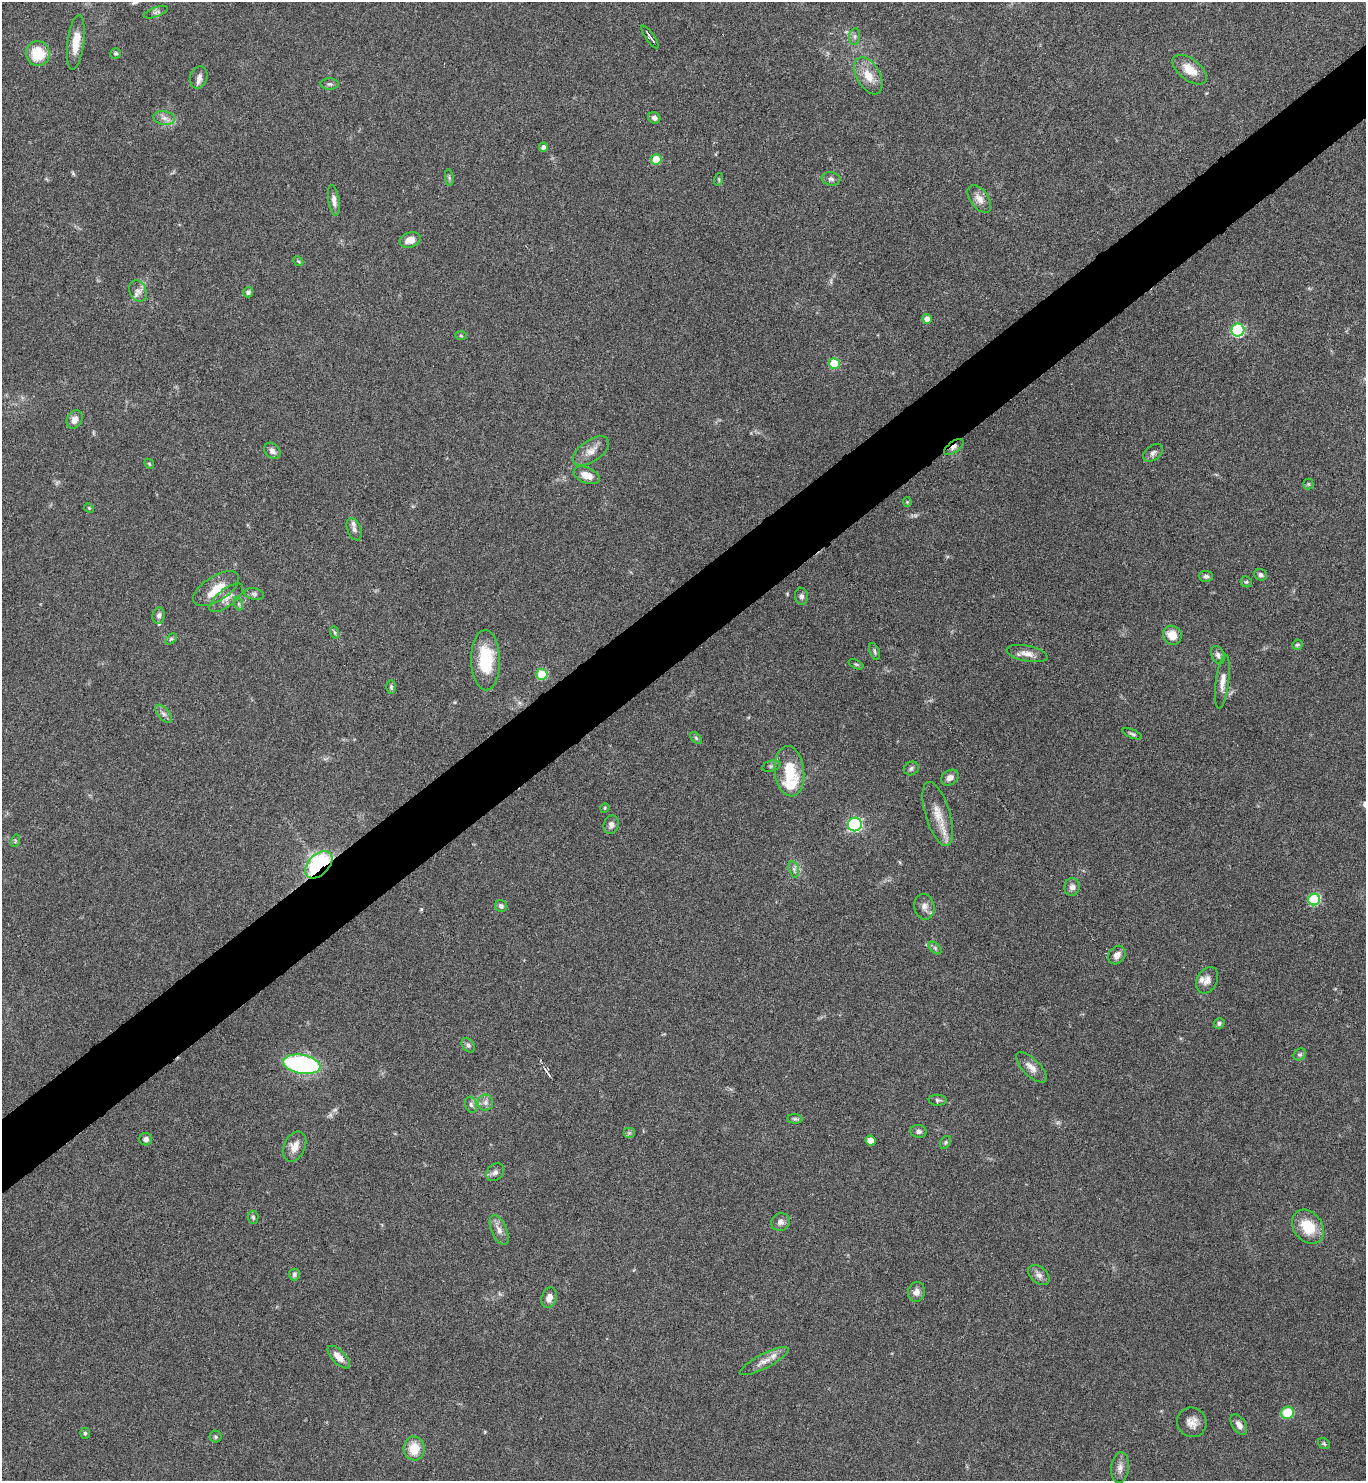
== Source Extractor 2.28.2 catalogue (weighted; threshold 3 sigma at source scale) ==
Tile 10 of 4 x 4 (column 2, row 3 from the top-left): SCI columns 1525-2888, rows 1484-2962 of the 5914 x 5919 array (HDU 1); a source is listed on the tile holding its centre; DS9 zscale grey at full resolution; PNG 1368 x 1483 px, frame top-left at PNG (2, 2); each listed source drawn as its Kron ellipse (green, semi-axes under 4 px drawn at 4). Shown black and unused: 5% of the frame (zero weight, under 3 of 6 exposures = <1% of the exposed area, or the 3 px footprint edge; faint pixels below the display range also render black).
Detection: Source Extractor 2.28.2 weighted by HDU 2 'WHT'; one run over the whole footprint, this tile lists its part. Background 0.0645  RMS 0.0039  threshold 0.0161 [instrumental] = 3 sigma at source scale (4.09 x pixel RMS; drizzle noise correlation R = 1.36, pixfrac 0.8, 0.05/0.05 arcsec/px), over >= 5 px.
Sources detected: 121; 2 too faint to see at this stretch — neither listed nor drawn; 5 inside a brighter listed object's ellipse — not listed separately; the other 114 listed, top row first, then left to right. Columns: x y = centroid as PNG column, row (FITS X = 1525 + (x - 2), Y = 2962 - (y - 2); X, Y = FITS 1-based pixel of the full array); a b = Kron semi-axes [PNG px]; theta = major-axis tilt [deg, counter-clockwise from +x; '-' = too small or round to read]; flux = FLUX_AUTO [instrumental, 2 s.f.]
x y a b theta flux
156 12 12 4 20 1
855 36 8 5 84 0.98
650 37 13 4 -55 1.2
76 42 27 8 83 6
116 53 5 5 - 0.6
38 54 12 12 - 11
1190 70 20 10 -37 6.1
868 76 20 11 -60 6.2
199 77 11 8 70 1.9
330 84 9 5 -1 0.89
164 118 11 7 -10 2
654 118 6 5 - 1.2
543 147 4 4 - 1.4
656 160 5 5 - 9.4
449 178 8 3 -85 0.65
719 179 6 4 73 0.45
831 179 9 6 -7 1.2
979 199 16 9 -54 3
334 201 15 5 -81 2
410 240 11 7 20 3.5
298 261 5 4 - 0.49
138 291 11 8 -65 1.9
248 292 5 5 - 1
927 319 5 5 - 2.1
1238 330 6 6 - 45
461 335 6 4 -2 0.43
834 364 5 5 - 13
75 420 9 7 60 2.2
954 447 11 5 35 1.6
272 451 9 7 -43 1.5
591 451 21 10 34 3.8
1153 453 11 7 37 1.4
149 464 5 4 - 0.44
587 475 13 7 -23 3.9
1308 484 5 5 - 0.5
907 502 4 4 - 0.38
89 508 5 4 - 0.41
354 529 12 6 -69 1.6
1260 575 6 5 - 1
1206 576 7 5 -3 1.1
1246 582 6 5 - 0.53
216 589 26 12 33 7.8
254 594 10 5 -11 0.93
801 596 8 6 -86 1.1
226 598 20 8 39 3.1
239 604 7 4 -71 0.64
159 615 8 6 82 1.3
334 632 6 4 -70 0.58
1172 635 10 9 - 5.3
171 639 6 4 44 0.52
1297 645 5 5 - 0.6
875 651 9 4 -68 0.77
1027 654 21 8 -11 3.2
1218 655 9 6 -68 1.3
486 660 30 14 -89 16
856 664 8 4 -23 0.59
542 674 5 5 - 16
1222 682 27 6 83 3
391 687 7 4 89 0.65
163 714 11 5 -49 1.3
1132 734 10 4 -22 0.8
696 738 7 4 -46 0.56
771 766 9 5 16 0.89
911 768 8 6 33 0.98
789 771 25 14 -83 14
950 778 9 7 33 2
605 808 5 4 - 0.42
938 814 33 12 -73 7
855 824 7 6 - 59
611 825 9 7 69 1.6
15 841 6 4 73 0.54
319 865 16 10 45 73
794 869 8 5 -75 1.1
1072 887 9 7 81 1.7
1314 899 6 5 - 28
501 906 6 6 - 1
924 907 13 10 -80 2.1
935 948 7 4 -45 0.78
1117 955 10 8 53 2.2
1207 980 14 10 61 2.4
1219 1023 5 5 - 1.1
468 1045 8 6 -53 1.1
1300 1055 7 5 34 0.73
302 1064 19 9 -10 64
1031 1067 20 8 -44 3.2
938 1100 9 5 -2 0.82
485 1102 8 8 - 1.5
471 1105 8 6 -71 1.1
795 1119 8 4 -3 0.67
918 1131 8 6 -5 1.2
629 1133 6 5 - 0.69
146 1139 6 6 - 1.4
870 1140 5 5 - 3.9
945 1142 7 5 57 0.59
295 1146 16 10 64 3.5
495 1172 10 7 42 1.5
253 1217 6 5 - 0.7
781 1222 9 9 - 1.8
1308 1227 18 14 -52 10
499 1230 16 7 -66 2.4
294 1274 6 5 - 0.85
1039 1275 12 8 -40 1.9
916 1292 10 8 79 2
549 1298 10 7 70 2.6
339 1357 14 6 -46 3.6
764 1361 27 7 27 3.4
1287 1413 6 6 - 9.8
1192 1422 15 14 - 3.5
1239 1424 11 6 -56 2.1
85 1433 5 4 - 0.56
216 1437 6 6 - 0.68
1324 1443 6 5 - 0.58
414 1449 12 10 -83 7.2
1120 1468 15 9 84 2.4
Overlapping masked pixels (flux is a lower limit): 2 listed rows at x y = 954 447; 319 865